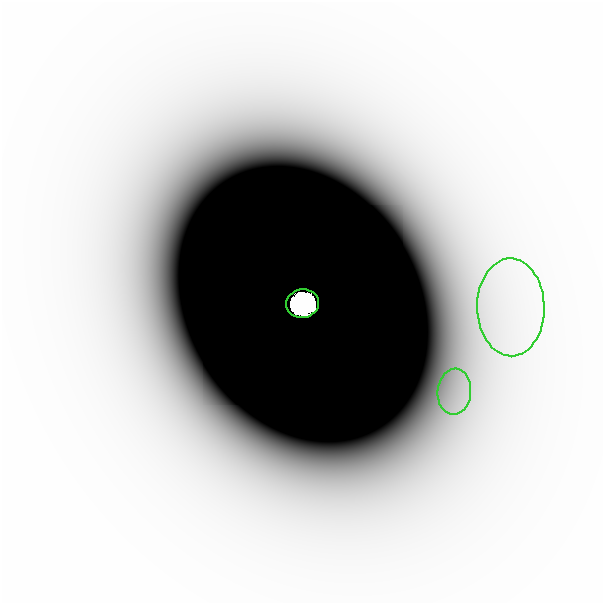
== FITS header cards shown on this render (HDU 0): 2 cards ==
NAXIS1  =                  601
NAXIS2  =                  601

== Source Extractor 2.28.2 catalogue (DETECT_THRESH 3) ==
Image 601 x 601 px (HDU 0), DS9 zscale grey, 1 PNG px = 1 image px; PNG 605 x 605 px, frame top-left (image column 1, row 601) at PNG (2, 2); each listed source drawn as its Kron ellipse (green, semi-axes under 4 px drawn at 4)
Background -4.24e-09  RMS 2.5e-09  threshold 7.61e-09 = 3 sigma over >= 5 px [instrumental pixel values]
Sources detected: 5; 2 with non-positive FLUX_AUTO (blend fragments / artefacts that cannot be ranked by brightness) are neither listed nor drawn; the other 3 listed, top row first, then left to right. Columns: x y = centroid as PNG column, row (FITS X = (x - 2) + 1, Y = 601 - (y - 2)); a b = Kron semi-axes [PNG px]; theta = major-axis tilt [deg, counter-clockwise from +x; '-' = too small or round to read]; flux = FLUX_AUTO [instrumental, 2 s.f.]
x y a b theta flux
302 303 16 14 14 1.9e+01
511 307 49 33 -89 2.7e-05
454 392 23 17 85 6.2e-06
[2 non-positive-flux detections neither listed nor drawn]